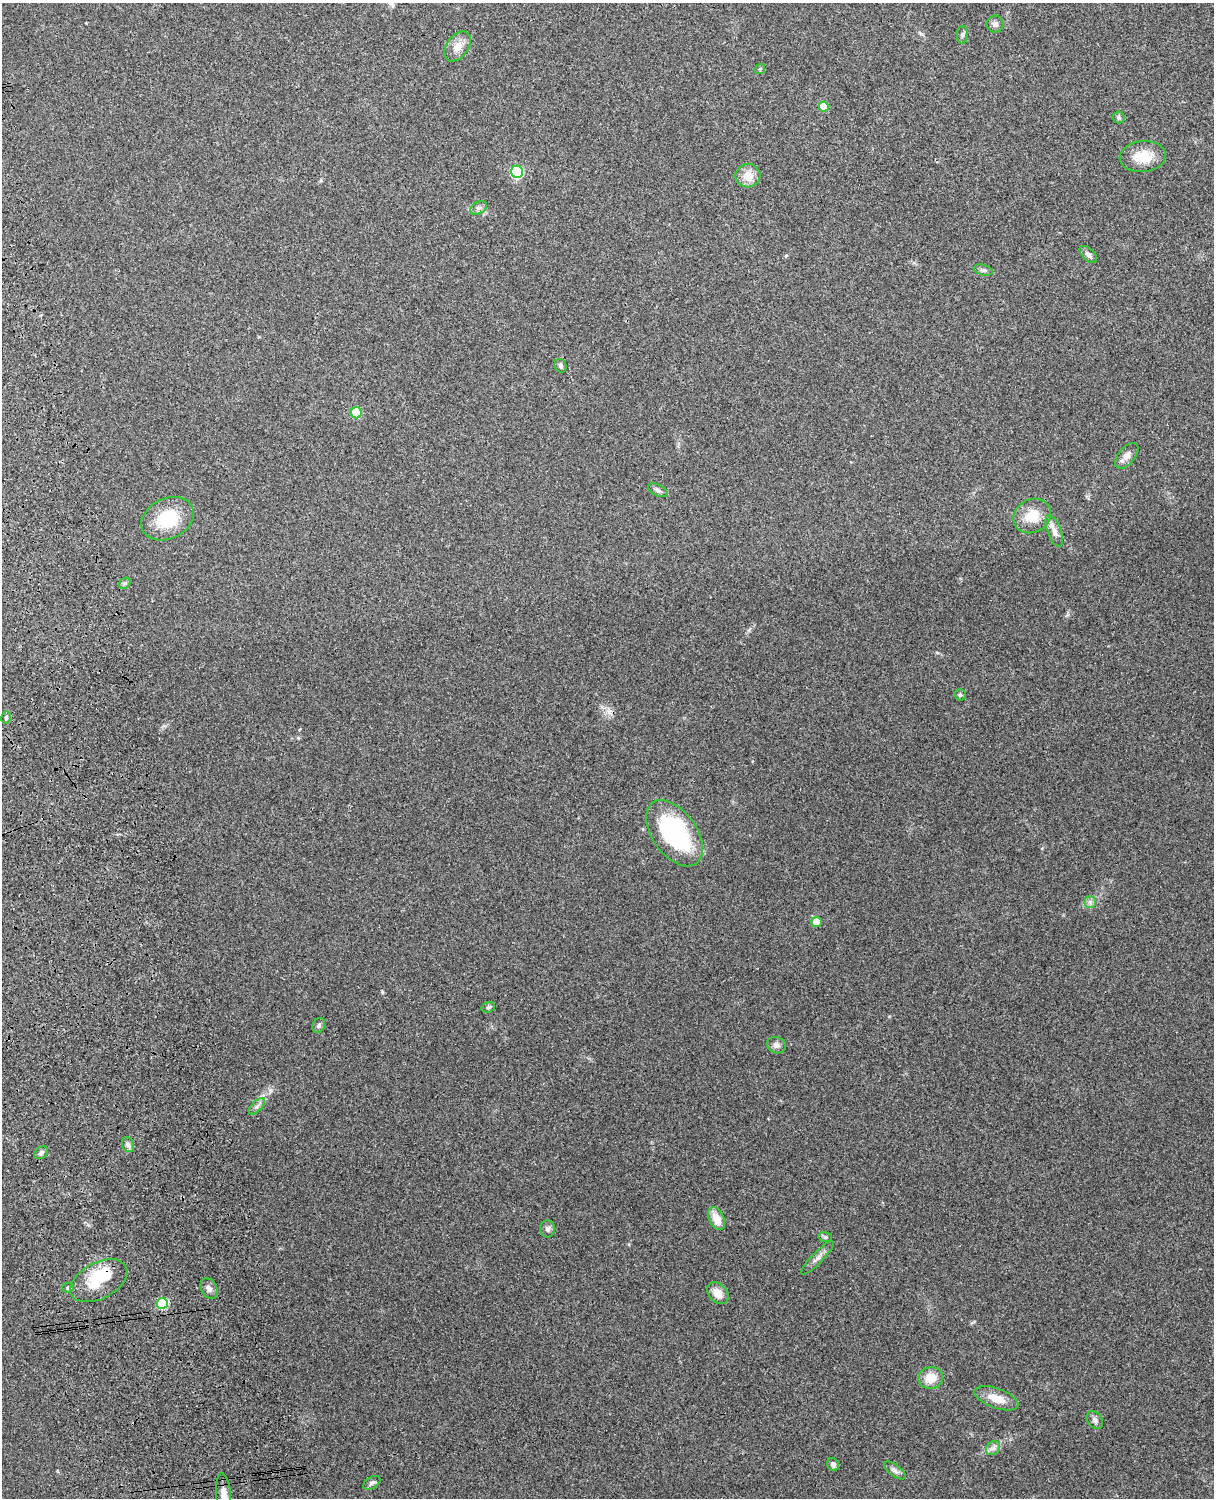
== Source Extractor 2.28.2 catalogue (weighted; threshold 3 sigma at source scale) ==
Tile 7 of 4 x 3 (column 3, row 2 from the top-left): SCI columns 2545-3756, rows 1661-3156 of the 5089 x 4930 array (HDU 1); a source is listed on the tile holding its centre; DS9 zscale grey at full resolution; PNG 1216 x 1500 px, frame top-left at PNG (2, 3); each listed source drawn as its Kron ellipse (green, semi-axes under 4 px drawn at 4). Shown black and unused: <1% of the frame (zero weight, under 3 of 4 exposures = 6% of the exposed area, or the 3 px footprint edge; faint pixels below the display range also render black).
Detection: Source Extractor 2.28.2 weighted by HDU 2 'WHT'; one run over the whole footprint, this tile lists its part. Background 0.221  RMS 0.0084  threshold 0.0377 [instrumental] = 3 sigma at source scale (4.5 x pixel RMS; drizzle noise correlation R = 1.50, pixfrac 1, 0.05/0.05 arcsec/px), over >= 5 px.
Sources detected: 49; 1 inside a brighter listed object's ellipse — not listed separately; the other 48 listed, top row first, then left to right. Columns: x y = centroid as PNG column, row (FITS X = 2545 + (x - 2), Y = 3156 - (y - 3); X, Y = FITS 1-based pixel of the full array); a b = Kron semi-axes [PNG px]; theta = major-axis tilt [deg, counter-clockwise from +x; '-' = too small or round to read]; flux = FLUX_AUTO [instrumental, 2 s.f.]
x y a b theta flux
995 24 8 8 - 2.9
962 35 9 5 87 1.9
457 46 17 10 52 8.5
760 69 6 4 46 1
824 107 5 5 - 15
1119 117 6 6 - 1.5
1143 157 23 15 5 17
517 172 6 6 - 67
748 176 12 11 - 11
479 208 9 6 26 2.6
1088 254 11 6 -44 3
983 270 9 5 -14 2.2
560 366 7 6 - 2
356 413 5 5 - 33
1127 456 15 8 51 5.5
658 490 10 5 -27 2.3
1032 516 19 16 30 17
167 519 27 20 26 34
1054 531 17 7 -70 5.1
125 583 6 5 - 1.5
960 695 5 5 - 1.4
6 718 6 4 78 1.7
674 833 37 22 -54 100
1090 902 6 6 - 2.1
816 922 5 5 - 9.7
488 1007 7 5 21 1.5
319 1025 8 6 62 2.1
776 1045 9 8 - 3
257 1106 10 5 45 2.7
128 1145 8 6 -67 2.4
41 1153 8 5 36 2.1
717 1219 12 7 -64 11
547 1229 8 7 - 2.6
825 1237 7 5 -12 1.5
817 1258 22 5 46 4.6
99 1281 31 18 28 33
68 1288 6 4 9 1.4
209 1288 11 8 -60 4
718 1293 12 9 -45 8.3
162 1303 5 5 - 47
931 1378 12 11 - 13
996 1398 23 10 -20 13
1095 1420 10 7 -52 2.9
993 1448 8 6 45 2.7
833 1464 7 5 -62 2.4
895 1470 13 5 -37 3.1
372 1483 9 5 32 2.2
224 1495 22 7 -85 9.1
Overlapping masked pixels (flux is a lower limit): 1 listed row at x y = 99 1281
Isophote crosses this tile's border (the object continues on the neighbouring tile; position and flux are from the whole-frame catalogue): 1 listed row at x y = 224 1495